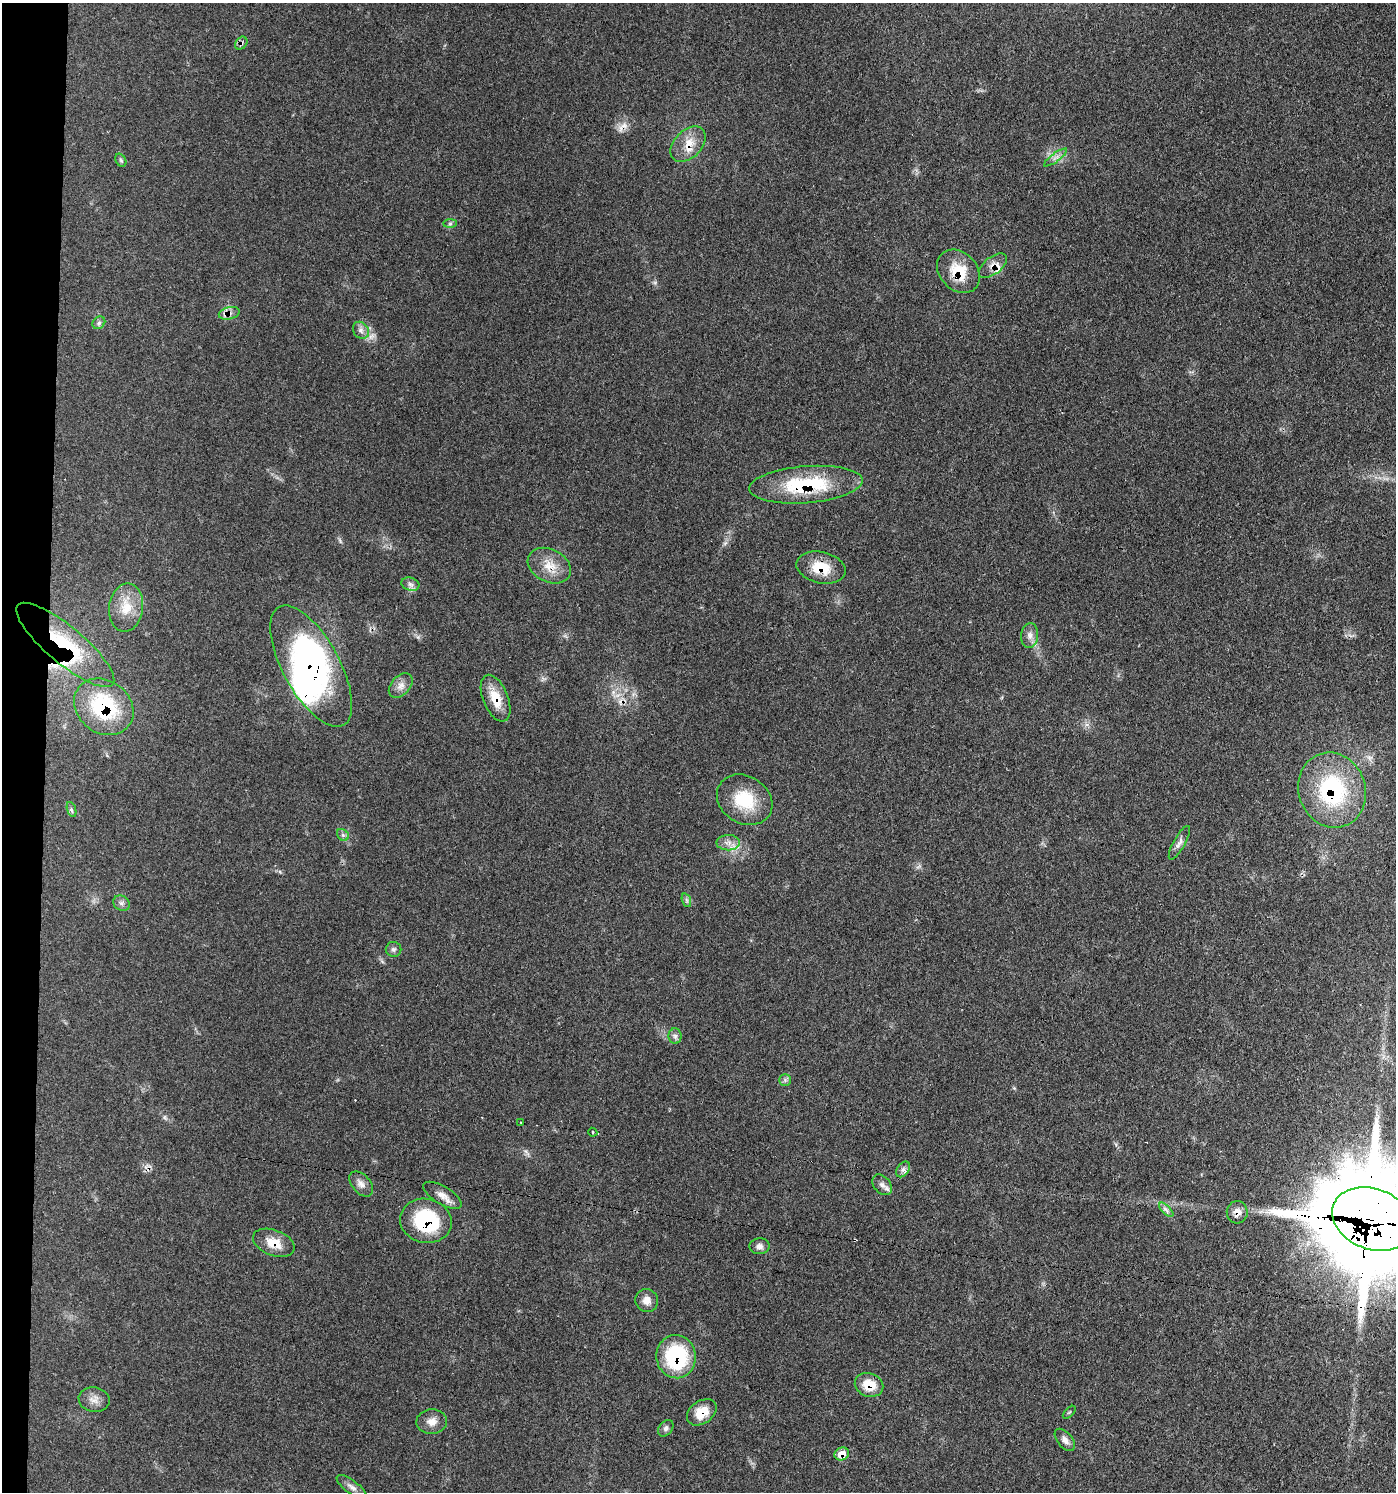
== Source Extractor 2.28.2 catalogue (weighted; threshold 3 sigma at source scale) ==
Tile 4 of 3 x 3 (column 1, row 2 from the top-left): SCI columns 294-1687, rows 1571-3060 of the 4632 x 4608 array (HDU 1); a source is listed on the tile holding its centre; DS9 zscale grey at full resolution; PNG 1398 x 1494 px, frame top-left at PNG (2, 3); each listed source drawn as its Kron ellipse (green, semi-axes under 4 px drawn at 4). Shown black and unused: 3% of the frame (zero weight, under 3 of 4 exposures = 8% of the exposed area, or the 3 px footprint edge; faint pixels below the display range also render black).
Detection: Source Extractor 2.28.2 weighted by HDU 2 'WHT'; one run over the whole footprint, this tile lists its part. Background 0.13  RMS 0.0055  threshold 0.0246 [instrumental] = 3 sigma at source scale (4.5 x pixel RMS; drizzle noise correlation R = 1.50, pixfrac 1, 0.05/0.05 arcsec/px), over >= 5 px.
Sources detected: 62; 1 inside a brighter object's white glare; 2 cosmic-ray / hot-pixel residue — neither listed nor drawn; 4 inside a brighter listed object's ellipse — not listed separately; the other 55 listed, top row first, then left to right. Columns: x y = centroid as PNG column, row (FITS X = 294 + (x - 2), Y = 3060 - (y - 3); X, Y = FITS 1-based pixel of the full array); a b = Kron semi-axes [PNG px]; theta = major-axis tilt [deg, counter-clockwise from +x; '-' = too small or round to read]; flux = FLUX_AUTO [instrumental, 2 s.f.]
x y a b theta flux
241 43 7 5 46 1.4
688 144 21 13 45 9.9
1056 157 14 3 36 1.8
121 160 7 5 -58 0.99
450 224 7 4 1 0.99
993 266 16 8 37 4.5
958 271 24 18 -47 17
229 313 10 6 13 2.8
99 323 7 5 45 1.4
361 330 9 7 -56 2.4
806 485 57 18 5 44
549 566 23 16 -27 10
821 568 25 15 -13 14
410 584 9 6 -17 2
126 607 24 17 82 13
1030 635 12 8 84 3.4
65 645 62 18 -40 44
311 666 67 28 -61 120
401 686 14 9 48 4.1
496 698 25 12 -68 12
104 707 32 26 -37 50
1332 790 38 33 -71 62
745 800 29 23 -33 23
71 810 8 3 -71 1
343 835 7 5 -45 1.3
728 843 12 7 1 3.7
1179 843 19 6 61 2.8
686 900 7 4 -71 1.2
122 903 9 7 -33 2
393 949 8 7 - 1.6
675 1036 8 6 -89 1.7
785 1080 6 6 - 1.2
520 1122 3 2 - 0.69
593 1132 5 4 - 0.98
903 1169 9 6 53 1.9
361 1184 15 9 -49 3.6
882 1185 12 8 -49 2.9
442 1195 22 9 -31 5
1166 1210 9 3 -45 1.4
1237 1212 11 10 - 4.2
1372 1219 41 30 -21 13000
426 1221 26 22 -12 44
274 1243 21 12 -20 9.5
759 1246 10 8 1 2.3
647 1300 12 11 - 4.2
676 1357 21 19 -81 47
869 1385 14 11 -21 11
94 1400 15 12 -10 4.5
702 1412 16 11 35 11
1069 1412 8 3 45 0.61
432 1422 15 12 4 4.9
666 1428 9 6 51 1.7
1065 1440 13 7 -50 2.9
842 1454 7 6 - 6.9
352 1487 18 6 -37 3
Overlapping masked pixels (flux is a lower limit): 21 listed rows (the first 20) at x y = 241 43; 688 144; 993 266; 958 271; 229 313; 806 485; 549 566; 821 568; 65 645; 311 666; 496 698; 104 707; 1332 790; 1237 1212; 1372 1219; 426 1221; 274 1243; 676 1357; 869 1385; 702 1412
Isophote crosses this tile's border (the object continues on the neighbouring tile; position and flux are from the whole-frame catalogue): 1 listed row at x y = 1372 1219